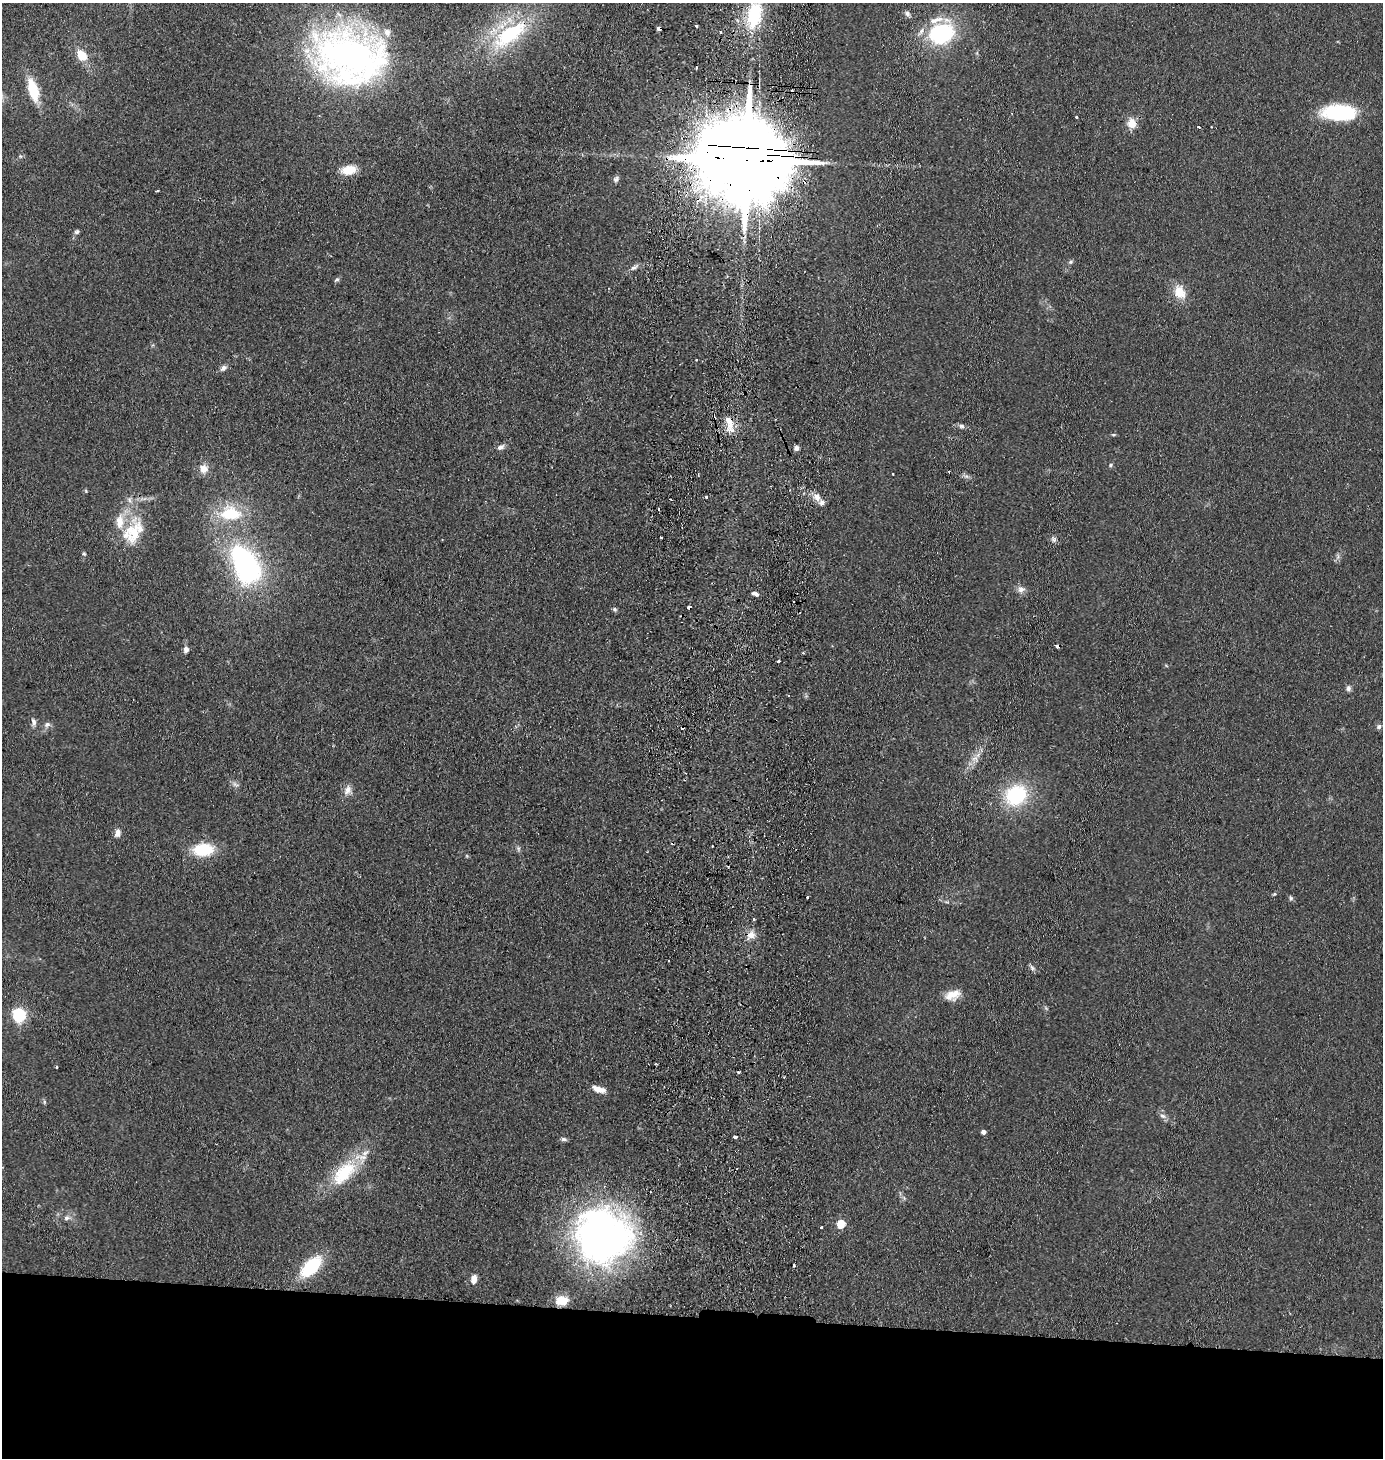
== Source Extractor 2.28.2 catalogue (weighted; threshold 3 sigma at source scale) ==
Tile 8 of 3 x 3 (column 2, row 3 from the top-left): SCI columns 1540-2920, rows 5-1460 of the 4503 x 4376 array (HDU 1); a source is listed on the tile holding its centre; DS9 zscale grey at full resolution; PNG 1385 x 1460 px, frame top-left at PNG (2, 3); no overlay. Shown black and unused: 10% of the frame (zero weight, under 2 of 3 exposures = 3% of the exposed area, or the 3 px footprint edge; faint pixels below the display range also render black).
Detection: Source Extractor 2.28.2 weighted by HDU 2 'WHT'; one run over the whole footprint, this tile lists its part. Background 0.14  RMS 0.011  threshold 0.0495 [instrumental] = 3 sigma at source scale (4.5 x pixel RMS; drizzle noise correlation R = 1.50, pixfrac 1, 0.05/0.05 arcsec/px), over >= 5 px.
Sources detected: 118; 1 inside a brighter object's white glare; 11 cosmic-ray / hot-pixel residue — not listed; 12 inside a brighter listed object's ellipse — not listed separately; the other 94 listed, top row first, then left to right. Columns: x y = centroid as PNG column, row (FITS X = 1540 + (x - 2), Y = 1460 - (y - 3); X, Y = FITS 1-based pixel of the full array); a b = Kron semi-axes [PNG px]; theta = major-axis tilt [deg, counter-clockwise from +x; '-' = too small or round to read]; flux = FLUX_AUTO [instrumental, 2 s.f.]
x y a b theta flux
907 14 9 6 -52 3.5
754 15 35 19 77 67
696 25 3 3 - 5.8
659 29 3 3 - 89
721 33 3 3 - 2.2
942 33 24 19 24 110
509 35 56 22 36 110
81 55 12 9 -52 20
349 56 85 64 -12 480
696 67 3 2 - 1.4
33 90 21 9 -75 43
1339 113 33 15 -1 95
1076 117 3 3 - 3.6
1132 123 11 10 - 13
1198 127 3 2 - 2.7
20 156 6 4 -45 1.7
744 159 33 21 -6 28000
348 170 15 9 9 21
616 179 9 7 53 3.4
157 191 4 2 - 0.98
77 232 7 6 - 2.5
1071 262 7 5 21 2
634 267 13 6 31 4.6
337 280 8 5 30 2
1180 292 19 13 -65 20
696 359 3 2 - 1.8
223 368 7 6 - 4.8
729 421 21 9 -71 16
961 426 8 7 - 3.5
1113 435 6 3 18 1.3
500 447 10 7 21 4.4
796 448 6 5 - 3.6
1110 465 6 5 - 1.8
204 469 12 11 - 10
949 471 3 2 - 1.3
893 474 3 2 - 1.4
86 491 5 4 - 1.2
706 497 3 3 - 2.8
817 497 11 9 -58 8.6
670 499 3 2 - 1.2
230 513 27 18 -4 54
135 534 46 17 85 43
661 538 3 2 - 1.2
1054 539 8 7 - 3.5
84 553 5 5 - 1.7
1337 556 9 4 81 3
247 569 25 22 81 190
1021 589 10 10 - 6.2
755 593 9 4 -17 3.7
689 607 4 3 - 5.4
615 609 6 5 - 2.3
1057 646 4 3 - 13
186 649 7 6 - 4.8
778 661 3 3 - 3.9
1348 688 8 6 76 3.4
34 722 12 6 -69 4.3
47 724 8 7 - 4
1379 727 7 6 - 2.8
975 759 11 10 - 8
235 784 10 5 -35 3.4
348 790 14 9 64 7.8
1016 795 22 19 32 88
117 833 11 8 77 6.3
712 846 3 2 - 0.96
518 849 8 5 -71 2.5
203 850 19 12 6 50
1274 894 5 4 - 1.3
807 897 3 3 - 7
1291 898 7 5 -87 2.2
947 902 6 4 -17 1.7
754 919 3 3 - 1.4
751 935 12 9 45 9.7
668 961 3 2 - 1
1032 968 9 6 -47 3.2
953 995 20 11 18 15
1046 1008 7 4 -45 1.7
19 1015 6 6 - 180
57 1067 3 3 - 2.8
738 1072 3 3 - 1.8
597 1089 17 7 -21 8.7
44 1102 6 4 73 1.5
1163 1116 10 6 -33 4.5
983 1132 4 4 - 4.5
735 1137 4 3 - 6.6
564 1139 8 5 -6 2.8
344 1173 43 21 45 61
67 1218 9 6 13 4.2
841 1223 6 5 - 34
821 1227 3 2 - 1.3
603 1236 52 52 - 530
794 1265 3 3 - 2.2
311 1267 26 13 44 63
474 1279 11 7 75 7.5
562 1300 12 8 3 20
Overlapping masked pixels (flux is a lower limit): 6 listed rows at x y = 659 29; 509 35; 744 159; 729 421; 689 607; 1057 646
Isophote crosses this tile's border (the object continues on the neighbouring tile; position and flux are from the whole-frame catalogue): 1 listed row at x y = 754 15